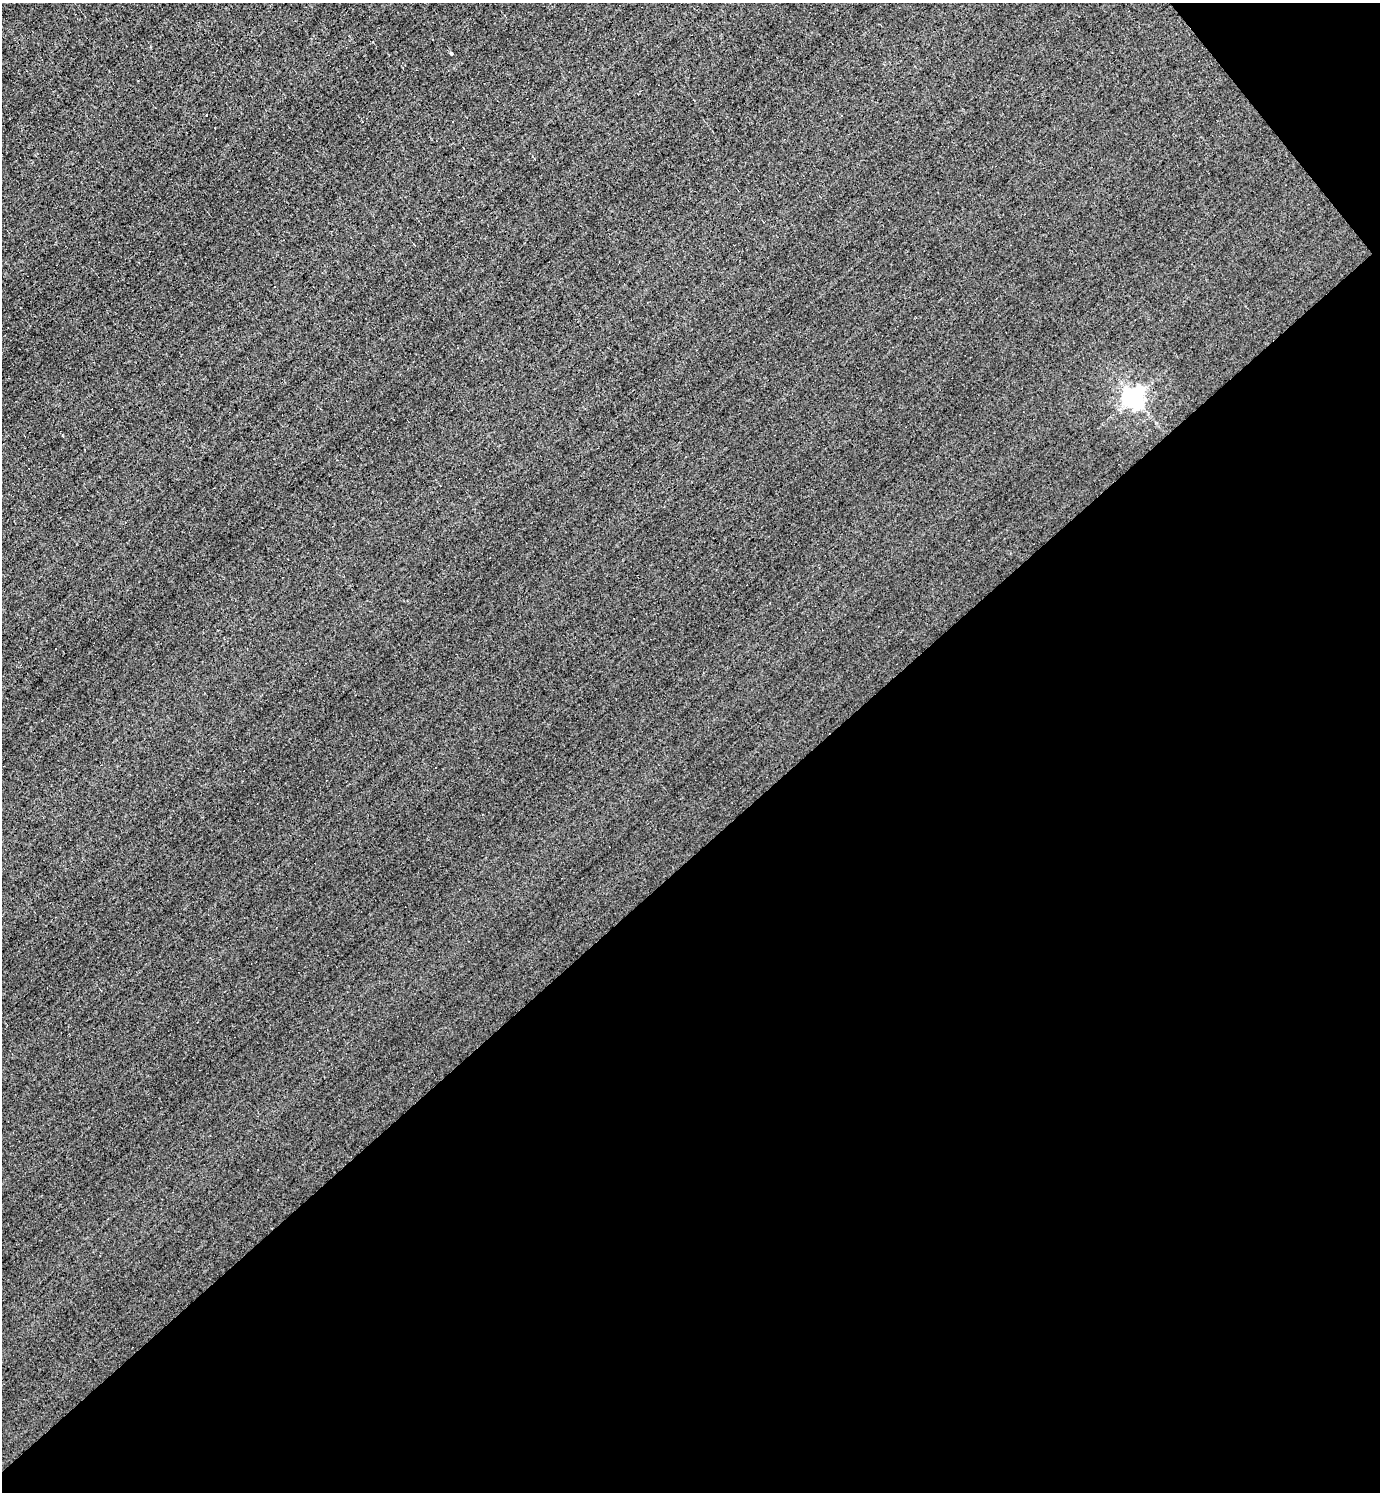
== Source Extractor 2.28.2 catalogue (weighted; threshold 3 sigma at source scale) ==
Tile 12 of 4 x 4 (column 4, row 3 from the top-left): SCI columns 4427-5804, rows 1491-2980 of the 5954 x 5959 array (HDU 1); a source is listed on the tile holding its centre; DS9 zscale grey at full resolution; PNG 1382 x 1494 px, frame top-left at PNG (2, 3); no overlay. Shown black and unused: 44% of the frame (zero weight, under 3 of 4 exposures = <1% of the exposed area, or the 3 px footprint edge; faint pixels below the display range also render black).
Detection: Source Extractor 2.28.2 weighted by HDU 2 'WHT'; one run over the whole footprint, this tile lists its part. Background -0.00765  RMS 0.049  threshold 0.22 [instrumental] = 3 sigma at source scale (4.5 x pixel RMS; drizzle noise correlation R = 1.50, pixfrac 1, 0.05/0.05 arcsec/px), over >= 5 px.
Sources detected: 5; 1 cosmic-ray / hot-pixel residue — not listed; the other 4 listed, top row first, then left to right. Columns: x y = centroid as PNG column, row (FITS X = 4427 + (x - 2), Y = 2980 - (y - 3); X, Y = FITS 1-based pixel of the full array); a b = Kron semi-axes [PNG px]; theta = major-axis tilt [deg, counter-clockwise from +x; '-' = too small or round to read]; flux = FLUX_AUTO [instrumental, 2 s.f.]
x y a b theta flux
451 54 3 3 - 9
206 115 3 2 - 8.3
1134 398 7 7 - 3100
210 1135 3 2 - 3.2